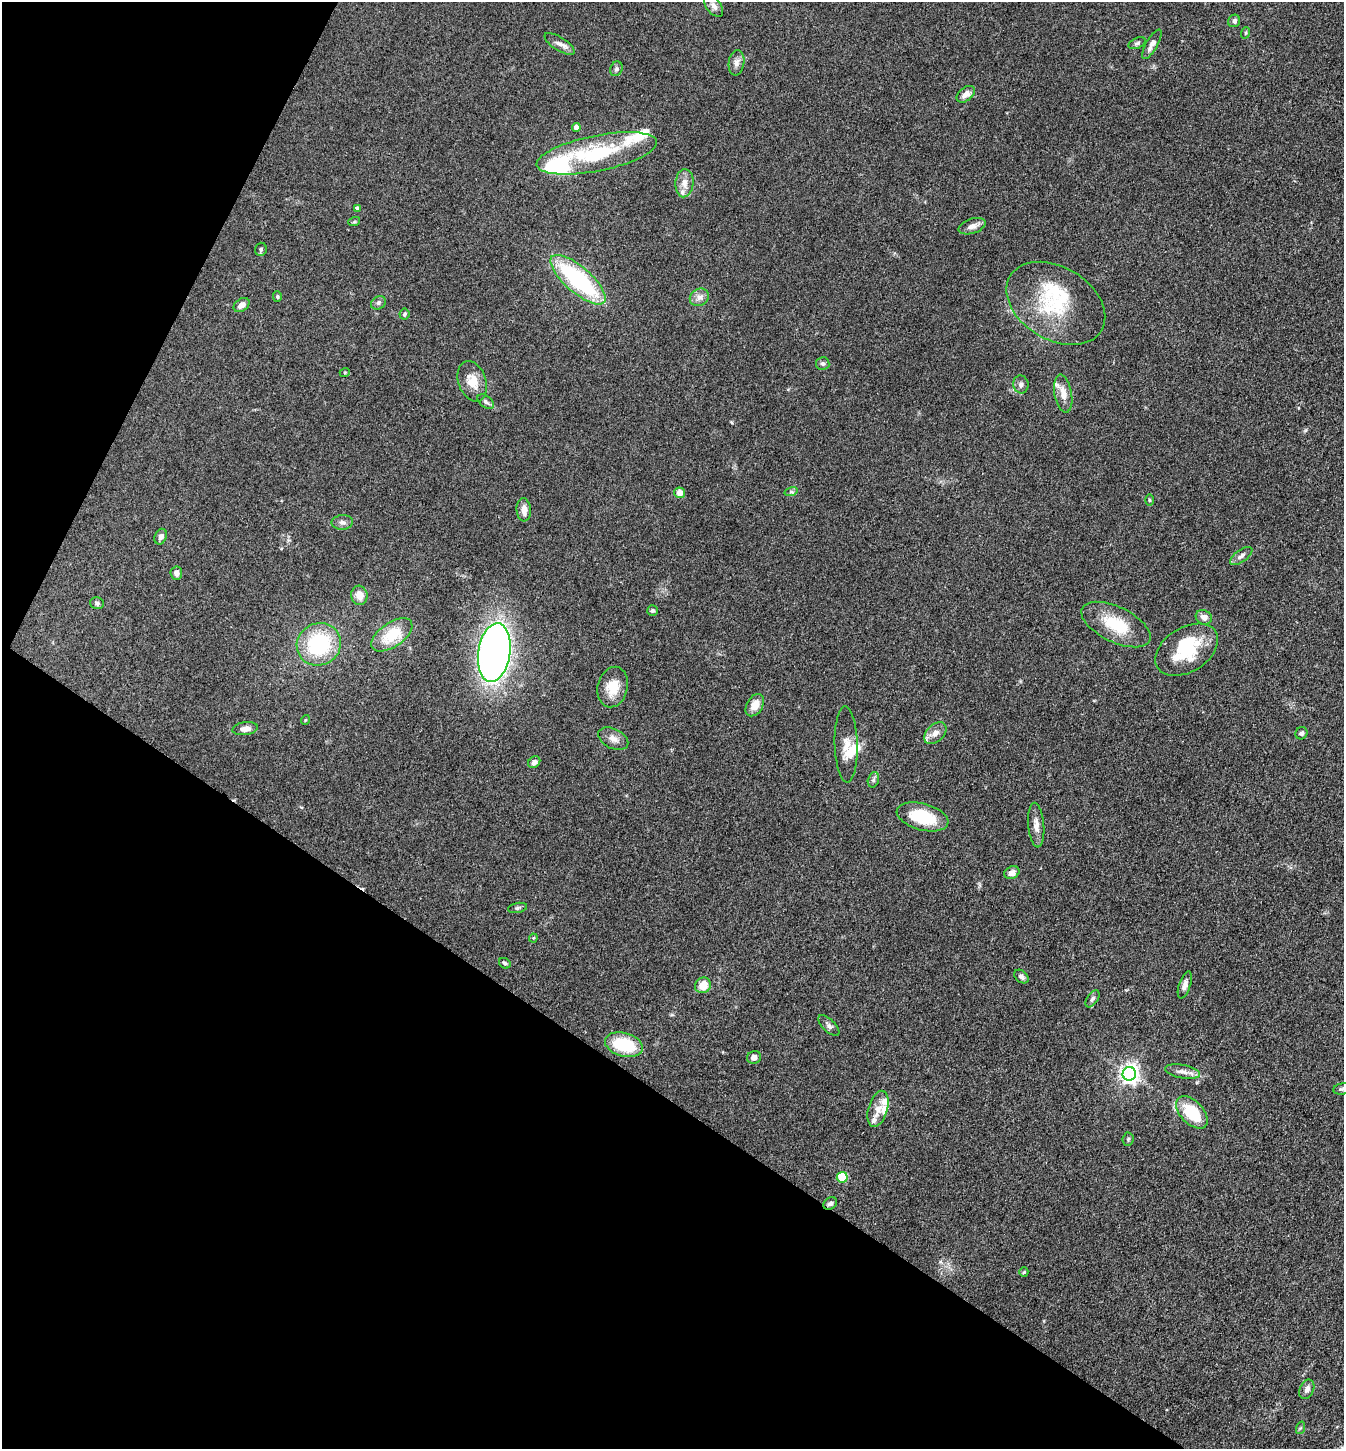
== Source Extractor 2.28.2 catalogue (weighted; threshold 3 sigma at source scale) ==
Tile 9 of 4 x 4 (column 1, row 3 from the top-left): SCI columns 287-1628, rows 1450-2896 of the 5802 x 5793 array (HDU 1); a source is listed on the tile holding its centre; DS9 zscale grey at full resolution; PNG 1346 x 1451 px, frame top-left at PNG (2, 2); each listed source drawn as its Kron ellipse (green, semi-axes under 4 px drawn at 4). Shown black and unused: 30% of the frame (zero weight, under 3 of 4 exposures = <1% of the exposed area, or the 3 px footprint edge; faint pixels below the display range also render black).
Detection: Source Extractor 2.28.2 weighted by HDU 2 'WHT'; one run over the whole footprint, this tile lists its part. Background 0.103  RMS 0.0062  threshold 0.0277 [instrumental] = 3 sigma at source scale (4.5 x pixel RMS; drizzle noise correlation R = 1.50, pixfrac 1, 0.05/0.05 arcsec/px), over >= 5 px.
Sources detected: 94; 2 inside a brighter object's white glare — neither listed nor drawn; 12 inside a brighter listed object's ellipse — not listed separately; the other 80 listed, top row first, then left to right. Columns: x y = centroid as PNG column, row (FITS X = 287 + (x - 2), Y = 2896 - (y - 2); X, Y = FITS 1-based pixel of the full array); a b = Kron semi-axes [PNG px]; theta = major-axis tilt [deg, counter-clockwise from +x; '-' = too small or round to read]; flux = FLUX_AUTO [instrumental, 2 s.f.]
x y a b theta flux
714 6 12 7 -51 2.9
1234 21 6 6 - 2.1
1245 33 6 3 72 0.71
1137 43 9 5 25 1.2
560 44 17 6 -33 3.6
1152 44 16 6 60 3.8
736 63 12 8 82 3.2
616 69 7 6 - 1.5
966 94 10 6 39 4.1
576 127 4 4 - 4.7
597 153 61 18 11 47
684 183 14 9 86 5.1
357 208 4 4 - 1.6
354 222 6 4 18 0.66
972 226 14 7 18 3.7
261 249 6 5 - 1.1
578 280 35 13 -41 70
277 296 5 4 - 0.78
699 297 10 8 31 3.2
378 303 8 6 33 1.6
1056 303 53 36 -31 46
242 305 9 6 35 4.1
404 314 6 5 - 1.3
823 364 7 6 - 1.5
345 372 5 3 - 0.57
472 381 21 13 -70 11
1021 384 9 7 -82 2.2
1063 394 19 8 -80 6
486 402 9 5 -37 1.9
791 492 7 4 17 1
680 493 5 5 - 5.4
1149 500 5 3 - 0.67
524 510 11 7 -85 4.9
342 522 10 7 4 2.3
161 537 8 6 68 2.2
1241 556 13 6 35 2.4
176 573 6 6 - 2.6
359 595 9 8 - 6.2
97 603 7 6 - 1.4
652 610 5 5 - 1
1204 617 8 7 - 3.6
1116 625 37 17 -26 23
392 635 23 12 34 18
319 644 22 21 - 50
1187 650 34 22 32 31
494 653 29 16 81 350
613 687 20 15 76 12
755 705 12 8 59 6.8
305 720 5 3 - 0.51
245 729 13 6 8 4.1
935 733 13 8 44 4.7
1301 733 6 5 - 1.7
613 739 16 10 -27 4.6
846 744 38 11 -88 9.3
534 762 6 5 - 2.1
873 780 8 5 72 1.5
923 817 26 13 -16 25
1036 825 22 8 -85 4.7
1012 873 8 6 25 3.2
517 908 9 5 10 1.3
533 938 4 4 - 0.55
505 963 6 5 - 1.1
1021 977 8 5 -39 2.1
703 985 8 7 - 8.8
1185 985 14 5 71 2.7
1092 999 9 5 56 1.6
829 1025 13 6 -44 2.2
624 1045 19 11 -16 27
754 1057 7 6 - 3.1
1183 1072 17 6 -11 4
1129 1074 7 6 - 280
1342 1089 9 5 9 1.4
878 1109 18 9 74 5.8
1192 1112 19 11 -46 25
1128 1139 7 5 86 1.1
842 1177 5 5 - 25
830 1203 7 5 34 1.7
1024 1272 5 4 - 0.68
1307 1389 10 7 66 2.8
1300 1428 6 4 70 0.89
Overlapping masked pixels (flux is a lower limit): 1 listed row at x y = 830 1203
Isophote crosses this tile's border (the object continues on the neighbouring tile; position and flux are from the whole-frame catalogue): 1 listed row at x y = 1342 1089